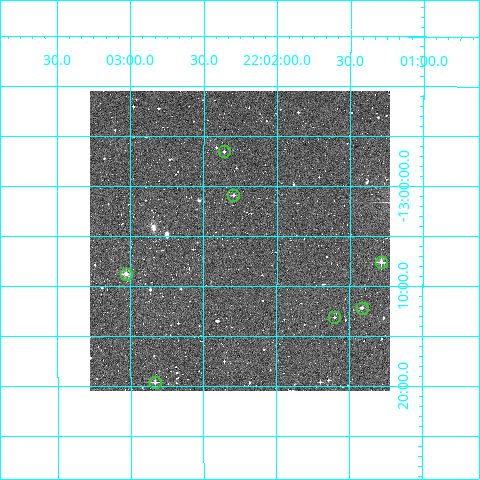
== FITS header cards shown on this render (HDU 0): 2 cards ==
NAXIS1  =                  300
NAXIS2  =                  300

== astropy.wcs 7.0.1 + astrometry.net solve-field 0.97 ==
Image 300 x 300 px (HDU 0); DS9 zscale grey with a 90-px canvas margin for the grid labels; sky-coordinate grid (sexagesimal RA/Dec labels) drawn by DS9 from the SOLVED WCS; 7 Tycho-2 reference stars matched to detected sources circled (green)
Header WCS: RA---TAN/DEC--TAN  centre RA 22:02:15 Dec -13:05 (330.56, -13.09 deg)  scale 6 arcsec/px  FOV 30.0' x 30.0'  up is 0 deg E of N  parity normal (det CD < 0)
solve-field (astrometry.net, Tycho-2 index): VERIFIED the header's WCS against the Tycho-2 star catalogue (verified at 2 index scales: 7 matches each, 0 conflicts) and refined it, rather than solving blind
Solved WCS: RA---TAN-SIP/DEC--TAN-SIP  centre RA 22:02:15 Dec -13:05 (330.56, -13.09 deg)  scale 5.99 arcsec/px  FOV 30.0' x 30.0'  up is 0 deg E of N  parity normal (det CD < 0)
The solver's refit moves the header's centre by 2.1 arcsec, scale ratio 0.9991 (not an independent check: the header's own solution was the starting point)
Tycho-2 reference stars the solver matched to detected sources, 7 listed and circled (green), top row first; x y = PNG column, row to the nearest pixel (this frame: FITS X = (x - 90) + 1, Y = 300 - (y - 91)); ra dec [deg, ICRS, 3 dp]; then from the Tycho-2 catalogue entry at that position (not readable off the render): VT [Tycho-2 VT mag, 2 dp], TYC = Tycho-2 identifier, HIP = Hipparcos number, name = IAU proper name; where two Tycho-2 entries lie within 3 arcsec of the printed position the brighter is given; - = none
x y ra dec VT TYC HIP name
224 151 330.590 -12.943 11.57 5808-311-1 - -
233 195 330.574 -13.016 11.77 5808-1383-1 - -
381 262 330.321 -13.127 10.00 5808-397-1 - -
126 274 330.758 -13.147 10.18 5808-211-1 - -
362 308 330.354 -13.203 11.10 5808-719-1 - -
334 317 330.401 -13.219 11.67 5808-458-1 - -
155 382 330.708 -13.327 11.29 5808-238-1 - -